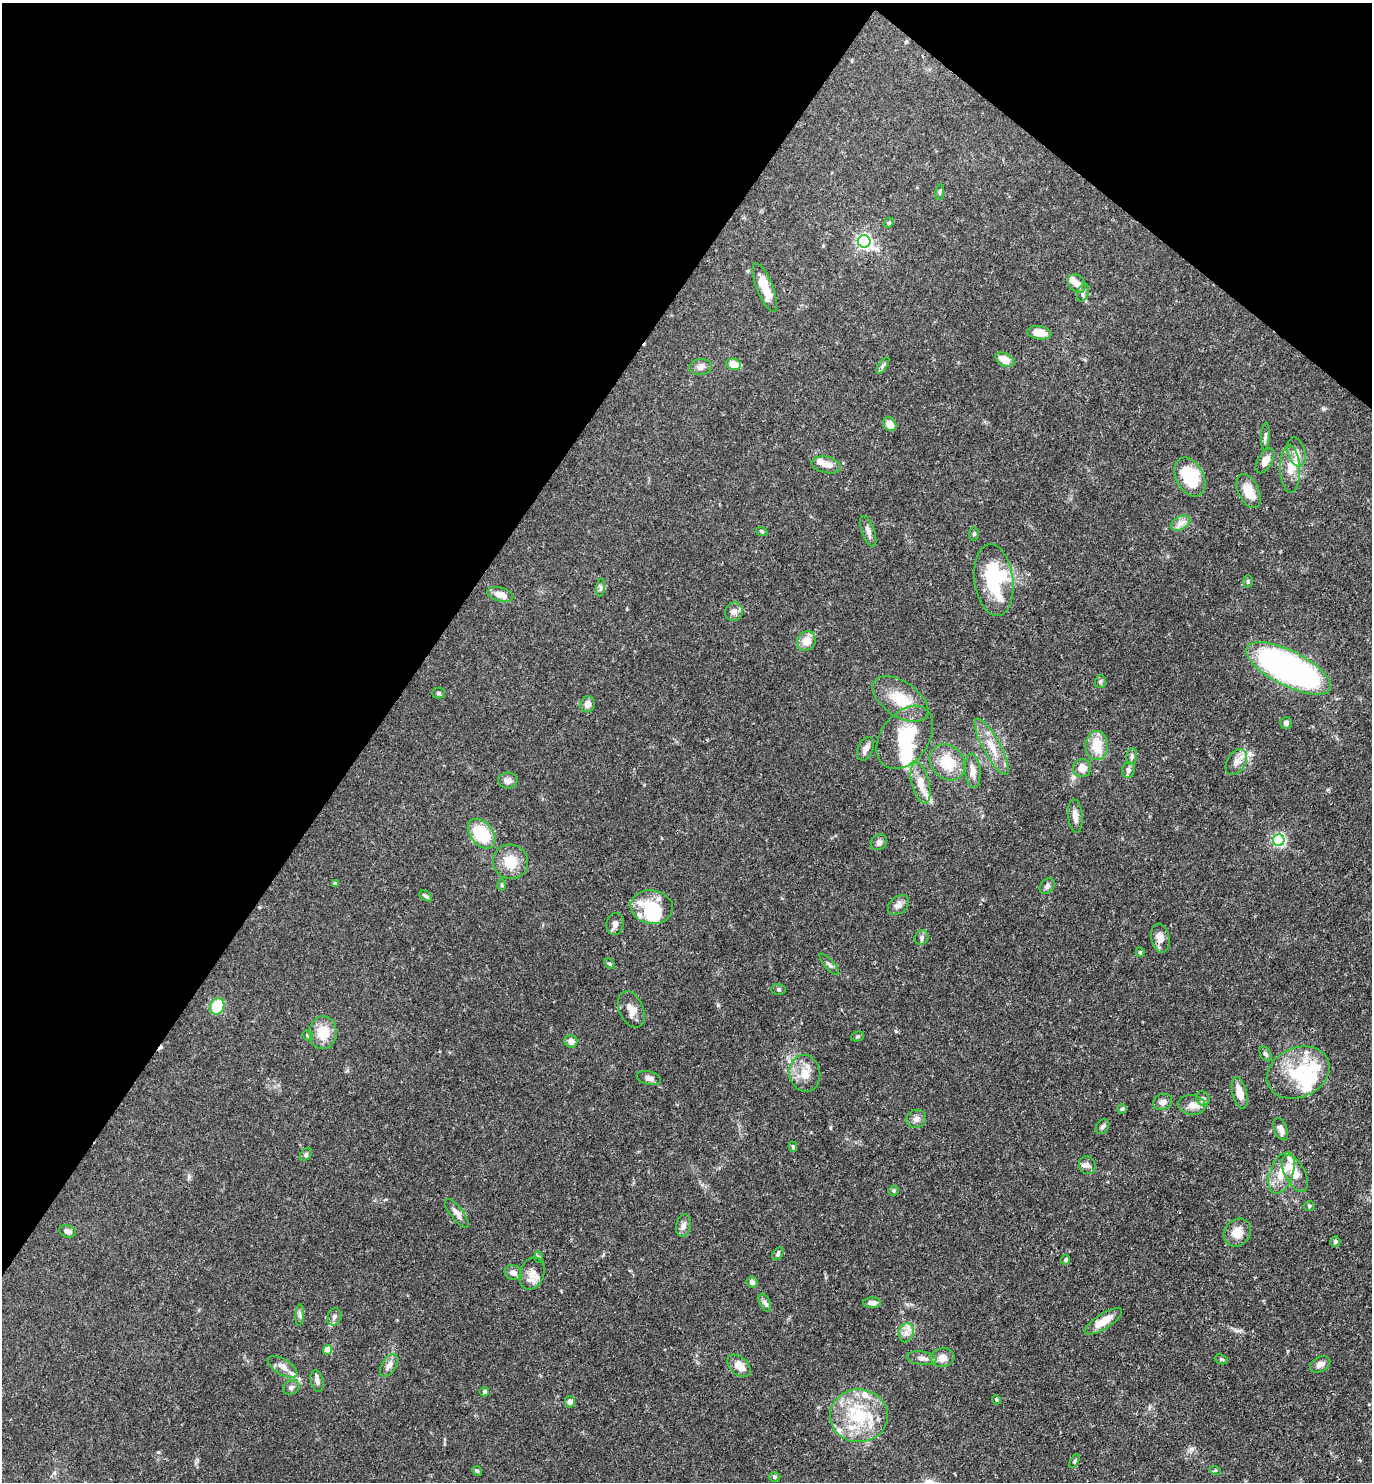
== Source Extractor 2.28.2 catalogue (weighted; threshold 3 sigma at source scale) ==
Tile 2 of 4 x 4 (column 2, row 1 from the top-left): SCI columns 1663-3032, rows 4440-5919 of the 5924 x 5919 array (HDU 1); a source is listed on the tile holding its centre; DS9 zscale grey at full resolution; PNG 1374 x 1484 px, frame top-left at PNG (2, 3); each listed source drawn as its Kron ellipse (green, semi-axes under 4 px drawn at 4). Shown black and unused: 33% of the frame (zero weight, under 3 of 4 exposures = <1% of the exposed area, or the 3 px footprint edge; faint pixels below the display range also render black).
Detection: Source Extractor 2.28.2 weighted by HDU 2 'WHT'; one run over the whole footprint, this tile lists its part. Background 0.0878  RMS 0.0038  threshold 0.017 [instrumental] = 3 sigma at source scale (4.5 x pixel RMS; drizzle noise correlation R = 1.50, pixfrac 1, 0.05/0.05 arcsec/px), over >= 5 px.
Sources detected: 144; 4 inside a brighter object's white glare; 1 cosmic-ray / hot-pixel residue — neither listed nor drawn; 14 inside a brighter listed object's ellipse — not listed separately; the other 125 listed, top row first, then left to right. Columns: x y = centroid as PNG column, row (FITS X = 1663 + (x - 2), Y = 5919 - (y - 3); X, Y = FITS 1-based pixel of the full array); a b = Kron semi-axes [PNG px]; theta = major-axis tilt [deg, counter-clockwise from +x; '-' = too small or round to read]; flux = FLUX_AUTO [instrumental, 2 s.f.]
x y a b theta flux
940 192 8 4 82 0.58
889 223 5 4 - 0.57
864 241 6 6 - 83
1077 284 10 7 -51 3
765 287 26 8 -68 9.2
1083 292 9 5 72 1.1
1039 333 12 6 -7 5.1
1005 360 10 6 -29 4.2
734 364 7 5 -13 6
883 366 10 4 55 0.79
701 367 11 8 6 2
890 424 7 6 - 3.7
1265 436 14 3 86 0.93
1296 452 15 8 -75 2.7
1265 461 14 7 60 2.8
826 465 15 8 -11 3
1290 469 23 10 -88 4.9
1190 477 20 13 -63 17
1249 491 18 10 -64 7
1180 523 10 6 27 1.9
868 531 16 6 -70 1.9
762 532 6 4 -19 0.47
974 534 6 5 - 0.63
994 580 36 19 -82 31
1248 581 6 4 -88 0.65
601 588 9 4 82 0.87
500 595 13 7 -17 4.2
734 612 9 8 - 2.2
806 641 10 9 - 4.4
1288 668 46 17 -27 140
1100 681 6 5 - 0.72
438 693 6 5 - 0.67
900 699 31 17 -34 11
588 704 8 7 - 2.4
1286 723 6 6 - 1.3
905 737 35 24 54 18
1097 745 14 11 88 7.7
992 747 31 8 -61 6.5
865 749 12 7 65 2
1132 756 8 5 83 1
947 762 19 16 -48 11
1236 762 14 9 58 3
1082 768 9 9 - 3.6
1128 770 8 6 74 1.4
973 771 17 7 -85 3.2
508 780 10 8 0 1.7
921 783 21 8 -76 5.6
1075 816 16 7 -84 2.6
482 834 17 11 -51 16
1279 840 6 5 - 61
879 842 8 7 - 1.3
511 862 18 17 - 7.7
335 884 4 4 - 1.1
501 885 6 4 -89 0.52
1047 886 9 6 46 1.1
426 896 7 4 -36 0.58
898 905 12 8 40 1.9
652 907 21 17 -6 15
615 924 11 8 81 1.8
922 937 7 6 - 1
1160 938 14 9 -79 3.5
1140 952 5 4 - 0.54
609 964 6 4 -45 0.46
829 964 13 4 -49 1.1
779 989 7 5 -1 0.66
217 1006 8 7 - 14
631 1009 19 12 -65 3.9
323 1033 16 13 87 8.1
308 1036 6 5 - 0.57
858 1037 6 5 - 0.64
571 1041 6 6 - 2.2
1265 1054 8 5 -59 0.81
805 1073 18 15 -78 5.7
1298 1073 33 24 23 21
649 1078 12 6 -13 1.8
1240 1093 16 7 -76 3.8
1203 1099 8 6 -60 1
1162 1102 10 7 23 1.9
1192 1105 13 10 -7 3
1122 1109 4 4 - 0.54
916 1119 10 9 - 1.9
1102 1127 8 6 54 0.93
1281 1129 12 6 -67 2.4
793 1147 5 4 - 0.53
306 1155 7 5 49 0.72
1087 1165 9 8 - 1.4
1282 1173 22 11 70 6.5
1295 1173 20 10 -62 4.3
894 1191 5 5 - 0.56
1309 1206 5 5 - 0.57
457 1213 17 6 -53 2.1
683 1225 11 7 78 1.7
67 1231 8 6 -16 1.7
1237 1233 15 12 49 5
1335 1242 5 5 - 0.77
778 1254 7 5 56 0.72
538 1257 6 3 -88 0.43
1066 1260 5 4 - 0.61
513 1273 9 7 -24 1.9
532 1273 16 12 70 3.5
752 1282 6 5 - 1.4
765 1303 9 5 -64 1.1
872 1303 9 5 -1 1.9
300 1315 10 4 86 0.95
334 1317 9 7 66 1.3
1103 1321 22 7 32 6.1
906 1333 10 7 74 2.1
327 1350 5 4 - 6.5
922 1358 15 7 -7 1.9
942 1358 12 9 11 2.9
1221 1359 7 4 -19 0.55
1320 1364 11 7 29 2.3
389 1365 12 7 58 2.2
739 1366 13 8 -42 4.3
283 1367 16 7 -31 2.7
317 1381 11 6 -76 1.5
291 1387 8 6 28 1.2
484 1392 5 4 - 0.92
996 1400 5 4 - 0.52
570 1402 5 5 - 1.9
859 1416 29 26 -2 22
1074 1461 7 4 63 0.54
1215 1470 6 4 -17 0.46
477 1471 5 4 - 0.49
775 1477 6 4 2 0.56
Unlisted compact peaks at least as high as the median listed source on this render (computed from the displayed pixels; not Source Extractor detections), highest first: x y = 718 1005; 1191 1449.